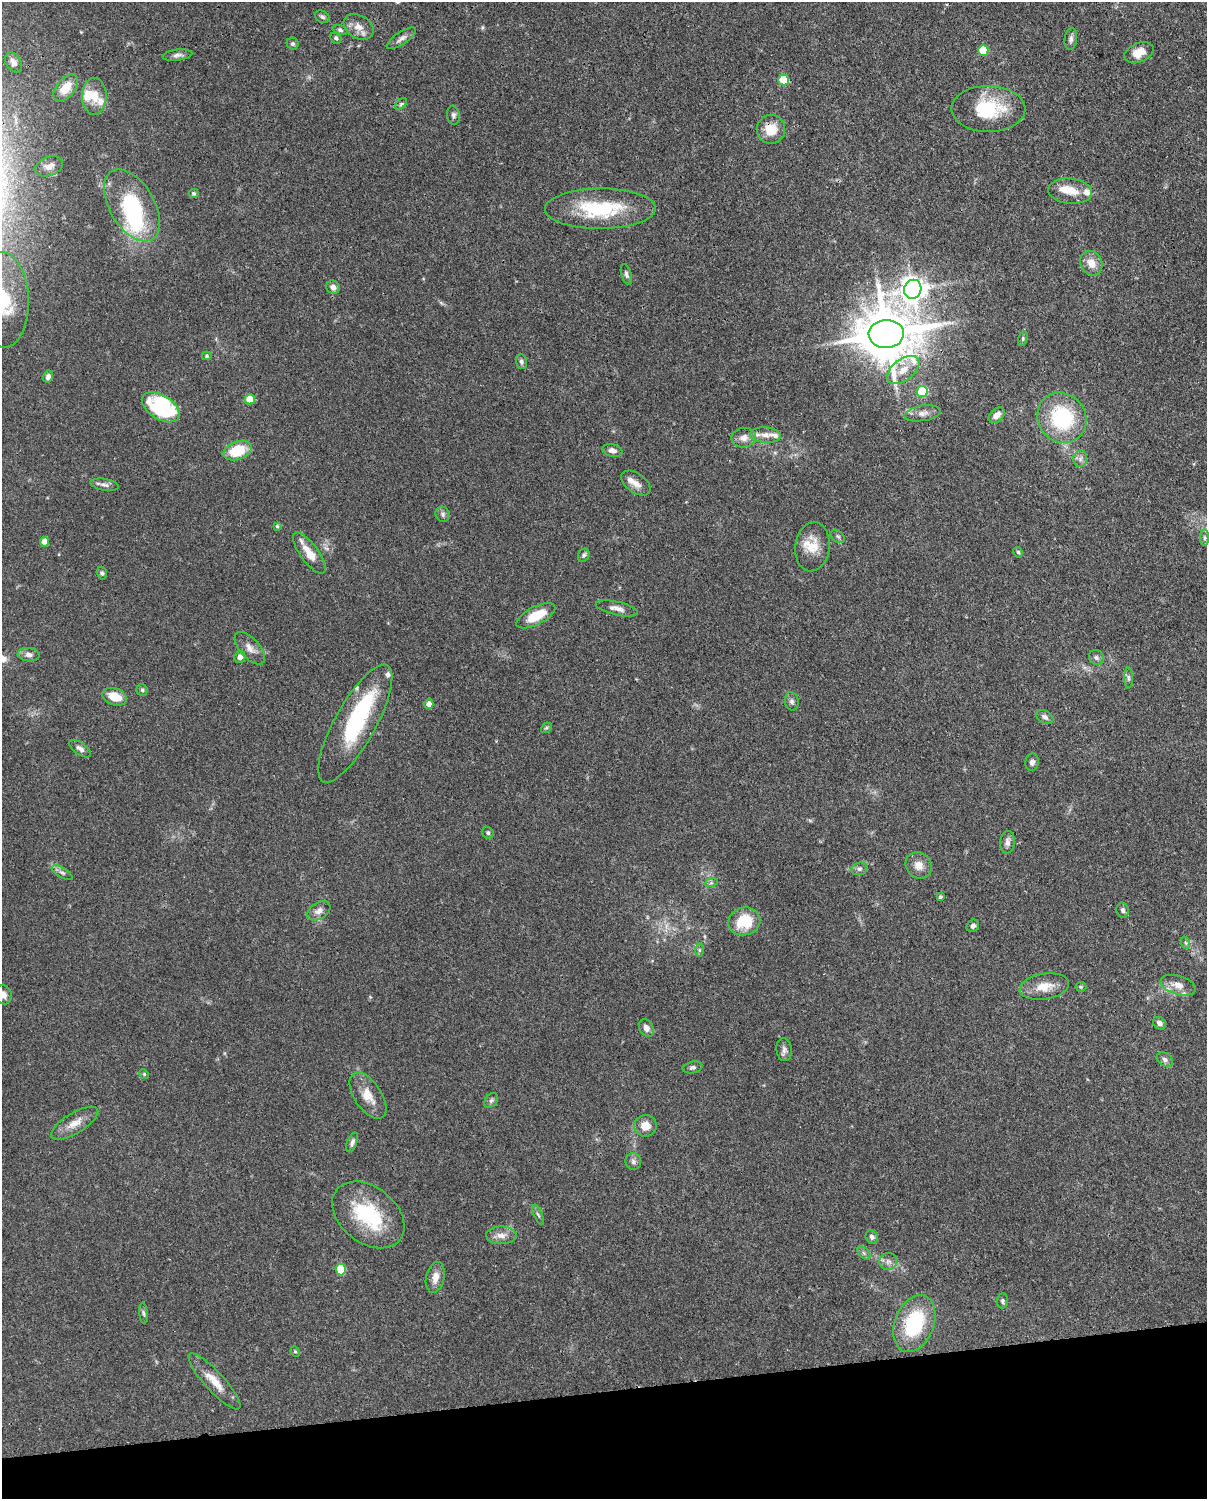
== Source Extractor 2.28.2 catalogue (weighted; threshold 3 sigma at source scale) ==
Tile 10 of 4 x 3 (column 2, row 3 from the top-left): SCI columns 1295-2499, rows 264-1760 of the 5002 x 4907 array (HDU 1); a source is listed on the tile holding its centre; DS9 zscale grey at full resolution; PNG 1209 x 1501 px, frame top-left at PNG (2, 2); each listed source drawn as its Kron ellipse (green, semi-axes under 4 px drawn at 4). Shown black and unused: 7% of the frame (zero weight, under 3 of 4 exposures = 7% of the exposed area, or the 3 px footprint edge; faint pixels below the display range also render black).
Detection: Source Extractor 2.28.2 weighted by HDU 2 'WHT'; one run over the whole footprint, this tile lists its part. Background 0.114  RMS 0.0042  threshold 0.0189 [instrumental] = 3 sigma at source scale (4.5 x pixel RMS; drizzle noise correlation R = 1.50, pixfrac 1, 0.05/0.05 arcsec/px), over >= 5 px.
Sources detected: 130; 4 inside a brighter object's white glare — neither listed nor drawn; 11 inside a brighter listed object's ellipse — not listed separately; the other 115 listed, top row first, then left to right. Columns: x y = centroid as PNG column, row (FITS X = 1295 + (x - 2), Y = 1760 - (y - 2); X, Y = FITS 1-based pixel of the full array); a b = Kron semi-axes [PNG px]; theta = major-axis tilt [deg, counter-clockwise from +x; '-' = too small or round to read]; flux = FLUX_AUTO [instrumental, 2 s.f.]
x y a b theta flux
322 17 8 5 -28 1
359 27 16 11 -32 4.3
340 30 8 5 -16 1
336 38 6 5 - 0.93
401 38 17 6 34 2
1071 39 11 6 83 1.5
293 44 6 5 - 0.85
983 50 5 5 - 14
1139 53 15 9 23 5.7
177 55 15 5 7 1.8
13 62 11 7 -57 2.1
784 80 5 5 - 18
66 88 16 9 51 6.9
94 96 18 12 -89 5.8
401 104 7 4 44 0.72
988 109 37 23 -1 23
453 115 9 6 -83 1.2
771 129 14 14 - 7.8
49 166 14 9 19 3.1
1070 191 22 12 -6 7.3
194 193 5 4 - 0.61
132 205 39 22 -59 36
600 209 55 20 0 30
1091 263 13 10 -61 4.7
626 274 11 5 -73 1.1
333 287 7 6 - 2.3
913 289 10 8 70 430
4 300 48 25 -88 31
886 334 17 14 3 2700
1023 339 7 4 73 0.71
207 356 5 4 - 0.56
521 362 8 5 -72 1.2
903 370 19 10 37 6.2
48 377 6 5 - 1.5
922 392 5 5 - 28
250 399 5 5 - 12
161 407 21 12 -32 34
923 413 18 7 9 2.9
997 415 9 6 44 3.1
1062 418 26 23 -52 35
765 435 15 8 -4 2.9
744 438 12 9 11 3.2
238 451 14 9 19 14
612 451 10 6 -13 1.9
1080 459 8 7 - 1.7
636 483 16 9 -36 3.2
105 485 14 6 -10 1.7
443 514 7 7 - 1.1
277 526 4 4 - 0.53
838 536 8 5 -39 0.93
1205 538 8 4 -89 0.98
44 542 5 4 - 5.4
812 547 25 17 82 8.5
1018 552 5 4 - 0.66
309 553 25 9 -54 6.9
584 555 7 5 64 0.88
102 573 6 5 - 0.83
617 608 21 6 -12 2.9
536 616 21 9 27 12
250 648 20 9 -48 3.5
29 655 11 6 -7 2
240 657 6 5 - 2.3
1096 657 8 7 - 1.2
1128 678 10 4 -90 0.9
142 690 6 5 - 0.74
115 697 13 8 -19 7.2
792 701 9 7 -77 1.3
429 704 5 4 - 3.6
1045 717 9 6 -31 1.4
355 723 66 20 61 40
546 728 6 4 42 0.63
80 749 13 6 -35 1.8
1032 762 9 6 83 1.6
488 833 6 5 - 0.8
1007 842 11 7 83 2
919 865 14 12 -47 4.1
859 869 8 6 14 1.1
62 873 12 5 -31 1.3
711 883 7 4 18 0.76
940 897 4 3 - 0.75
1123 910 7 6 - 1.2
319 911 13 8 33 2.7
744 921 16 14 15 14
973 926 7 5 42 1.2
1186 943 6 4 -71 0.68
699 950 6 4 90 0.74
1178 985 18 9 -16 4.7
1044 986 25 13 9 7.1
1081 987 5 5 - 0.56
3 995 10 8 -65 2.6
1160 1023 7 5 -42 1.7
646 1028 9 7 -62 2.3
784 1050 11 7 -83 1.7
1165 1060 8 6 -35 1.4
692 1067 10 5 13 1.1
144 1074 5 4 - 0.54
368 1096 26 13 -56 7.1
491 1100 8 5 49 1
75 1123 27 10 31 5.3
645 1126 11 10 - 4.8
352 1142 10 5 68 1.3
633 1161 8 8 - 1.4
368 1215 40 28 -39 30
538 1215 11 4 -64 0.89
501 1235 15 9 1 3.2
872 1237 7 6 - 1.3
864 1253 8 5 -45 0.98
888 1261 9 8 - 2
341 1270 6 5 - 18
435 1277 16 9 77 3.9
1002 1301 7 5 84 0.83
143 1313 10 4 -84 0.82
914 1323 30 19 69 30
295 1352 5 4 - 0.53
214 1381 37 9 -48 7.3
Overlapping masked pixels (flux is a lower limit): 2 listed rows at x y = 771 129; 886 334
Isophote crosses this tile's border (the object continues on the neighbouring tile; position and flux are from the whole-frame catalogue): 2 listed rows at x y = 4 300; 3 995